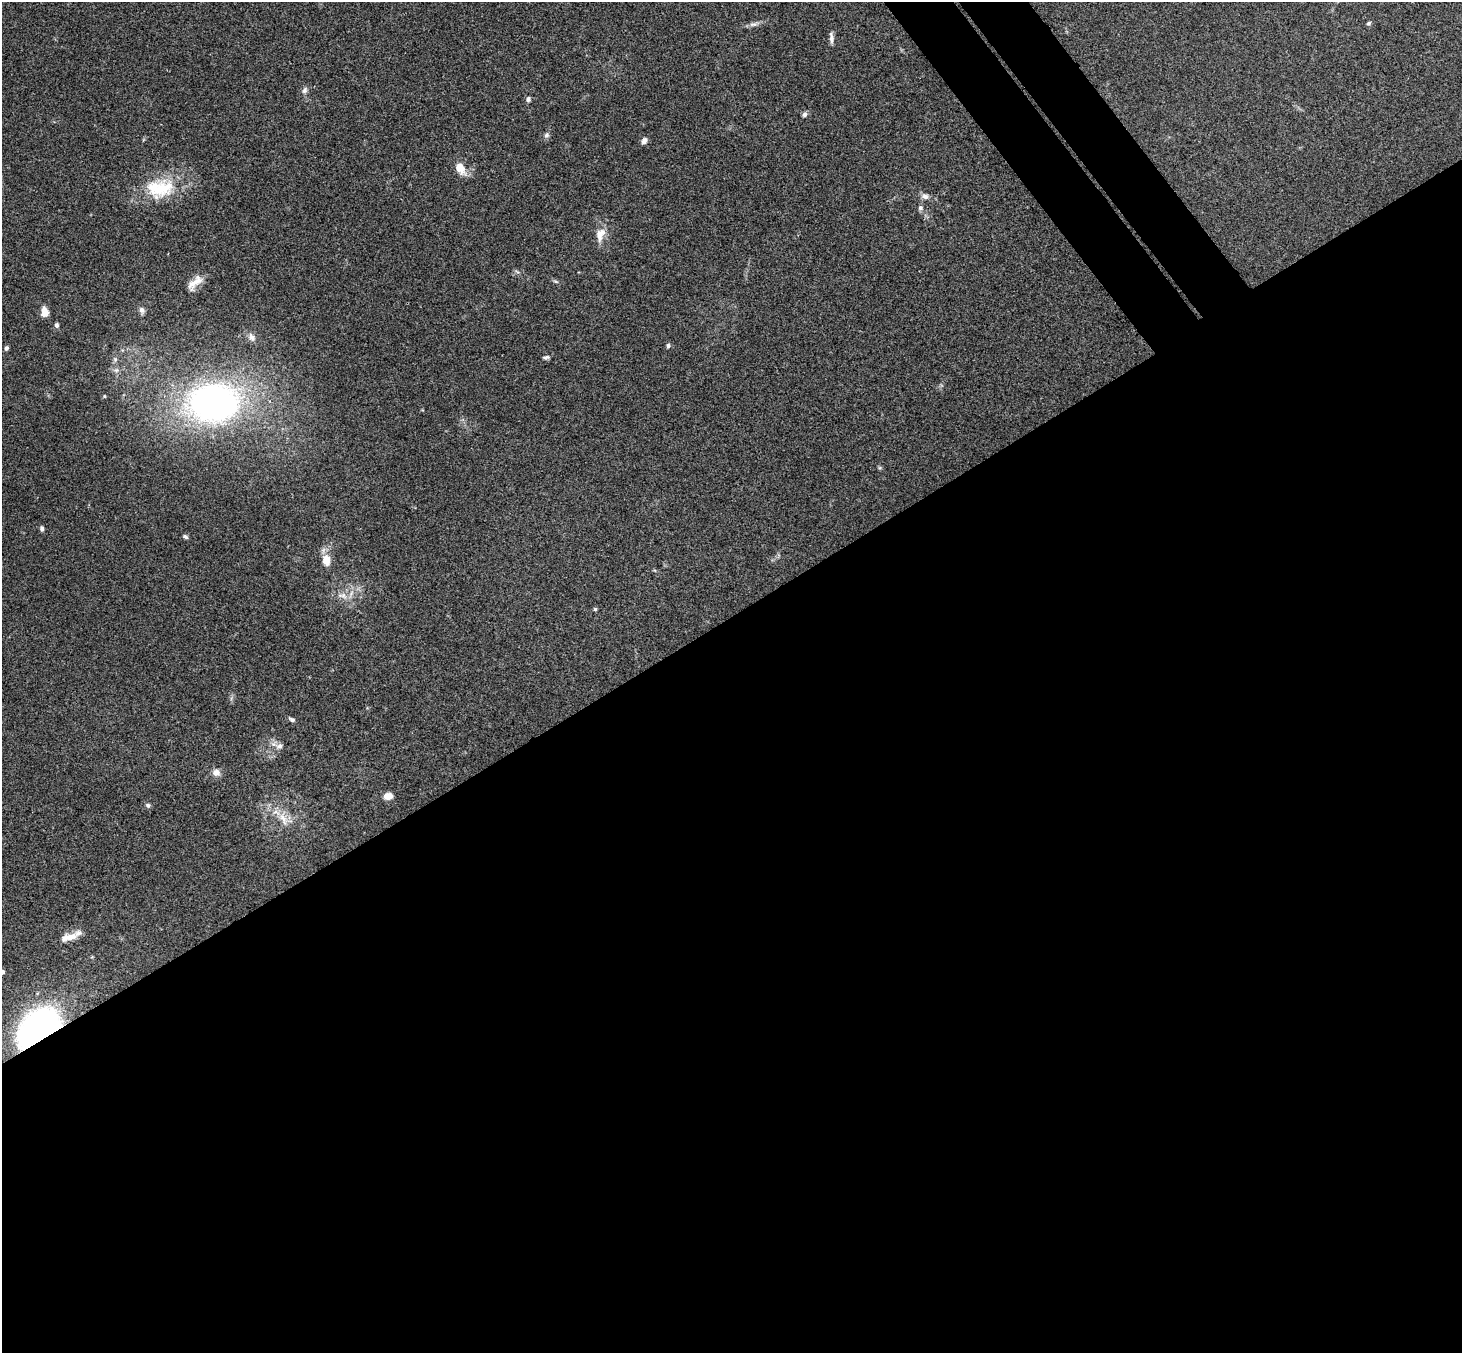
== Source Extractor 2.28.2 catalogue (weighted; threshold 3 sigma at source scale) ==
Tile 15 of 4 x 4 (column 3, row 4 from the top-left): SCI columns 2976-4435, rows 331-1681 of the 5946 x 5927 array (HDU 1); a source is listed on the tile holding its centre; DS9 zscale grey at full resolution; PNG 1464 x 1355 px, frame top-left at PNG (2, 2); no overlay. Shown black and unused: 57% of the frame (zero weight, under 3 of 4 exposures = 6% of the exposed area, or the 3 px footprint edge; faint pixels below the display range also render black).
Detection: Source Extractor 2.28.2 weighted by HDU 2 'WHT'; one run over the whole footprint, this tile lists its part. Background 0.204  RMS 0.0083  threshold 0.0372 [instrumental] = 3 sigma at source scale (4.5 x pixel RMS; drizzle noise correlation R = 1.50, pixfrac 1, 0.05/0.05 arcsec/px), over >= 5 px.
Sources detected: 42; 1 inside a brighter listed object's ellipse — not listed separately; the other 41 listed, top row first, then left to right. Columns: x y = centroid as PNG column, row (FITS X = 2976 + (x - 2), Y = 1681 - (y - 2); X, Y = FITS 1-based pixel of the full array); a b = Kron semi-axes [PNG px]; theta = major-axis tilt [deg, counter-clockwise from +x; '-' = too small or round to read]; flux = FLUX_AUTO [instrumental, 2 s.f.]
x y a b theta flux
1369 23 6 5 - 1.4
754 24 14 5 13 3.5
831 39 11 6 -90 3.5
305 90 10 7 64 2.8
528 99 7 6 - 2
804 114 7 5 69 2.4
546 135 8 7 - 2.3
644 141 8 6 53 3.4
460 169 18 11 -55 11
160 189 43 24 28 44
925 196 10 7 -12 3.7
920 208 6 5 - 2.5
600 235 21 11 70 9.9
555 281 8 3 -19 1.3
195 283 26 10 44 10
142 310 9 7 -74 3.1
45 312 11 7 -87 7.6
56 325 6 5 - 2
252 337 12 8 -62 4
668 346 6 5 - 1.6
6 348 5 4 - 1.8
546 357 8 4 7 1.9
115 359 7 6 - 1.9
116 370 7 6 - 2.3
104 396 5 4 - 0.89
214 403 52 40 1 280
880 468 6 4 -43 1.1
42 528 6 4 -78 1.9
185 537 7 5 -25 1.7
326 560 13 9 -81 11
343 595 11 8 -30 5.8
595 609 4 4 - 1.3
292 719 8 5 -27 2
279 746 11 7 8 4.2
216 772 9 8 - 5.3
388 796 9 7 6 6.7
148 805 6 6 - 1.9
283 818 23 11 -69 12
68 937 23 8 12 9.8
2 972 4 4 - 5.5
40 1028 31 21 36 390
Overlapping masked pixels (flux is a lower limit): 1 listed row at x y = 40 1028
Isophote crosses this tile's border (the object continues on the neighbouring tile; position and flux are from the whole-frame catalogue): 1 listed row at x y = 2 972